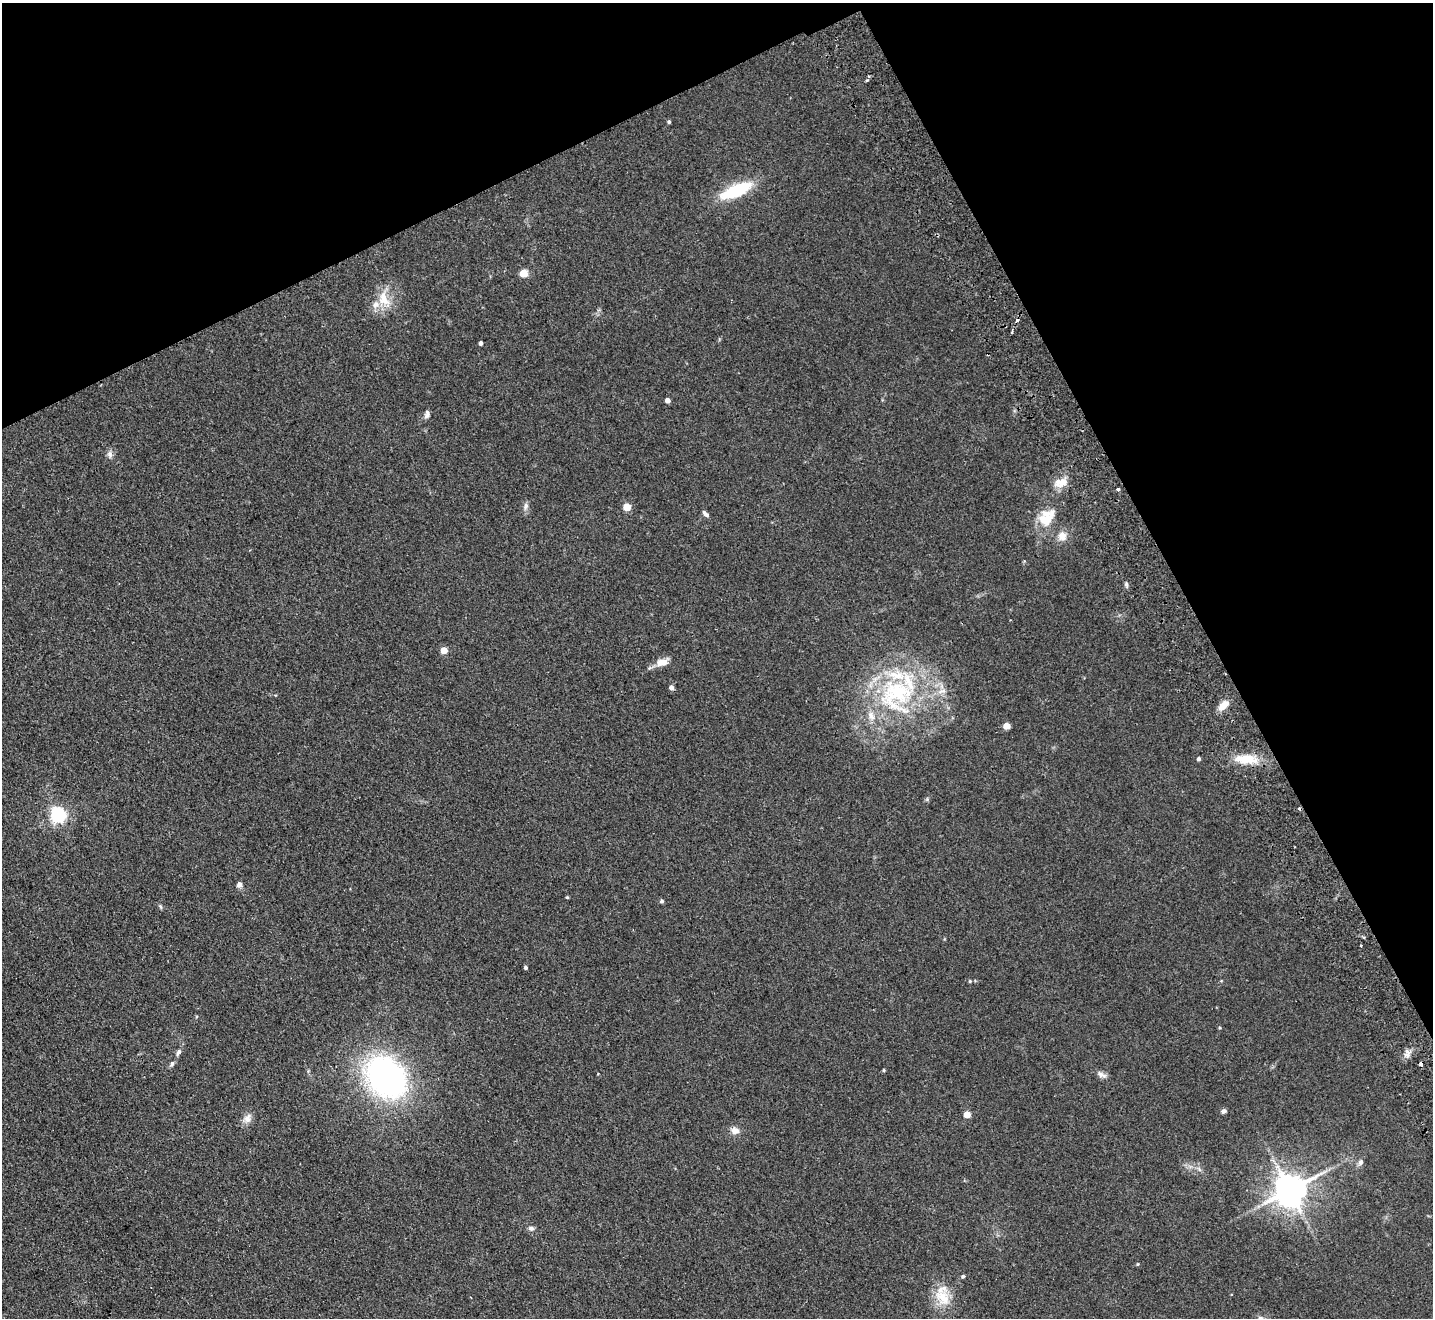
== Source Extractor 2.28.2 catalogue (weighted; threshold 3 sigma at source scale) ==
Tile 3 of 4 x 4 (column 3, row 1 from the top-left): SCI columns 2915-4345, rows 4272-5587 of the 5830 x 5776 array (HDU 1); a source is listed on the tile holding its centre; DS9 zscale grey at full resolution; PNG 1435 x 1320 px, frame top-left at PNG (2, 3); no overlay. Shown black and unused: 26% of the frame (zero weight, under 2 of 3 exposures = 3% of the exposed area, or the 3 px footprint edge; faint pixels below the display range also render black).
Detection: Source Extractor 2.28.2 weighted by HDU 2 'WHT'; one run over the whole footprint, this tile lists its part. Background 0.0999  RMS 0.0098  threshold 0.044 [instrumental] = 3 sigma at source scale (4.5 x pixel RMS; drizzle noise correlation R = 1.50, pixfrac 1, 0.05/0.05 arcsec/px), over >= 5 px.
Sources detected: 59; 3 cosmic-ray / hot-pixel residue — not listed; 5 inside a brighter listed object's ellipse — not listed separately; the other 51 listed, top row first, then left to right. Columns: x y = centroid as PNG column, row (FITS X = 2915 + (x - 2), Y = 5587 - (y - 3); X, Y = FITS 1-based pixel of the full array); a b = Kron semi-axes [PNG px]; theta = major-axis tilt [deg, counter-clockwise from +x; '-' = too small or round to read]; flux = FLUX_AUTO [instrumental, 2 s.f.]
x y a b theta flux
867 80 4 4 - 1.5
669 122 4 4 - 1.6
736 190 32 11 23 54
524 273 5 5 - 26
384 299 26 13 -66 18
1012 332 3 2 - 2.5
481 343 4 3 - 2.6
668 401 5 4 - 5
427 414 10 6 76 3.2
110 454 11 7 -76 3.5
1060 483 18 10 12 11
1117 489 3 3 - 3.5
526 506 11 6 79 3.5
627 507 5 5 - 22
705 514 8 5 -47 3.1
1044 520 21 15 8 19
1062 536 13 11 -80 8.1
1126 584 6 5 - 1.9
444 650 5 5 - 15
663 662 15 9 13 9.6
671 688 5 4 - 3.9
897 692 56 55 - 150
1223 705 14 7 39 9.3
1007 726 5 4 - 18
1199 759 4 3 - 2.2
1246 759 30 11 -2 22
58 815 6 6 - 270
239 885 7 6 - 3.5
567 897 4 3 - 0.97
662 901 5 4 - 1.7
160 906 7 4 -59 1.4
1361 945 3 2 - 1.4
525 967 3 3 - 1.9
970 981 4 4 - 0.94
1220 1028 4 4 - 0.9
179 1052 9 5 59 2.8
1407 1054 12 6 86 4.4
172 1064 7 6 - 2.2
884 1070 4 3 - 1
1102 1075 14 7 -25 4.2
386 1077 41 32 -48 270
1224 1111 6 5 - 2.5
967 1114 5 4 - 16
247 1118 14 10 64 6.5
735 1130 11 9 -17 6.3
1360 1162 9 7 71 3.1
1290 1190 10 9 - 2000
531 1228 8 6 -15 2.8
1138 1264 5 3 - 0.85
963 1276 5 4 - 1.6
943 1297 26 19 -60 24